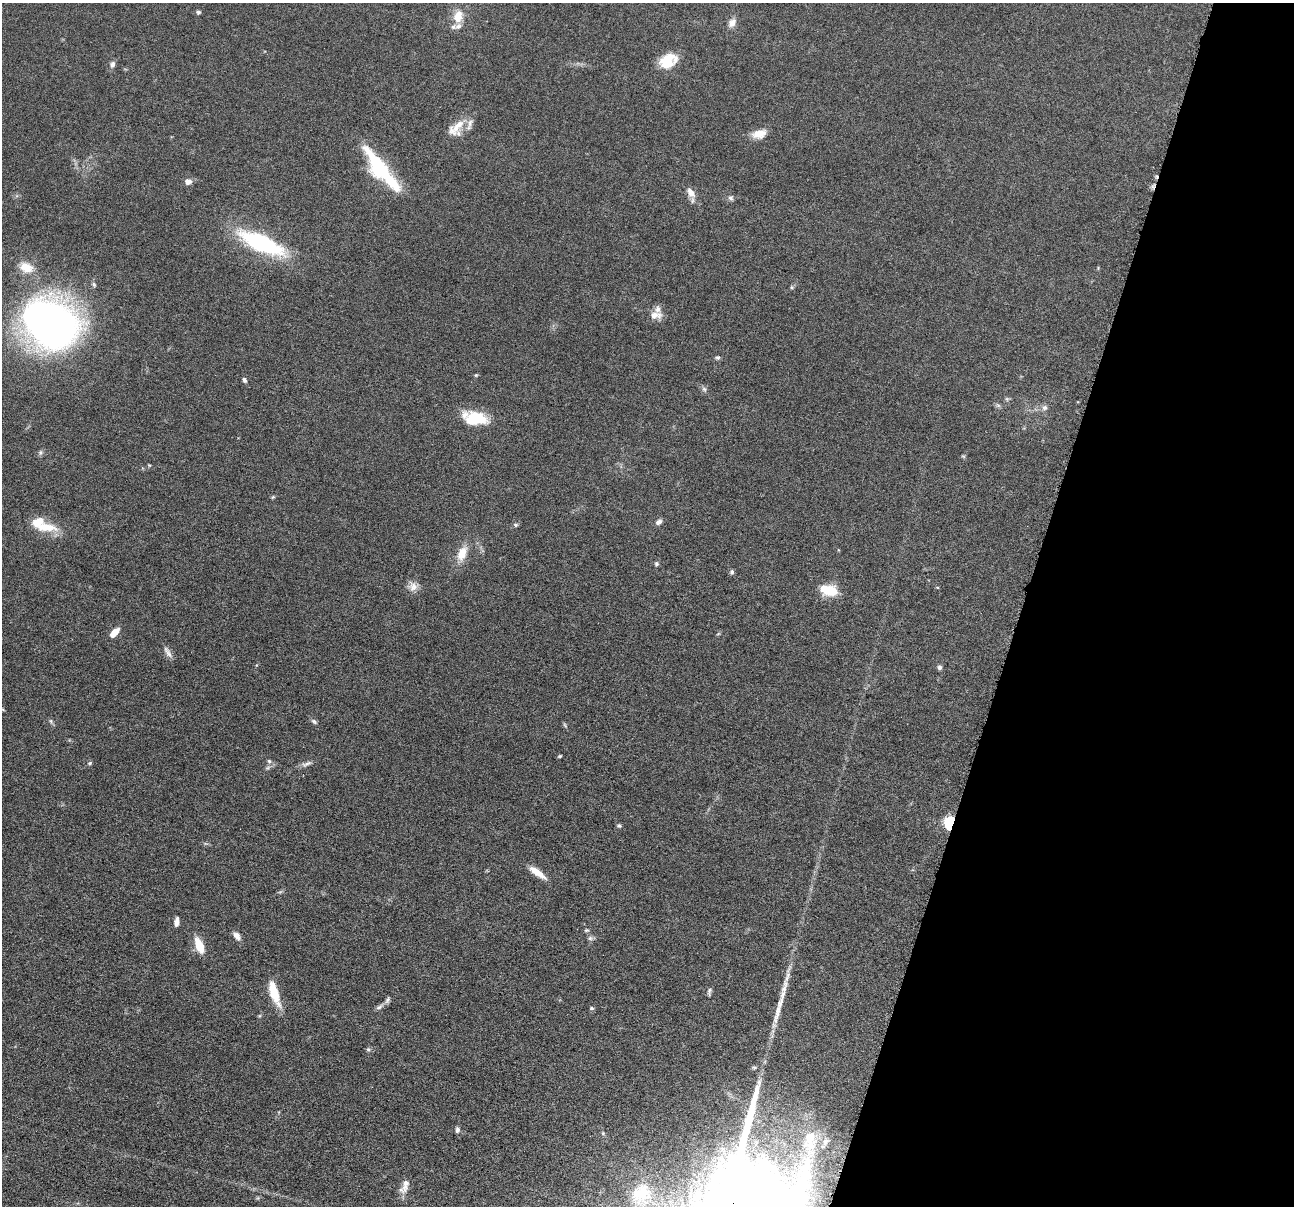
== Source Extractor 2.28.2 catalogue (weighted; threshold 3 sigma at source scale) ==
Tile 8 of 4 x 4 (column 4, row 2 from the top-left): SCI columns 3883-5174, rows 2660-3863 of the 5180 x 5196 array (HDU 1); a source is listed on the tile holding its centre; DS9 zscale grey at full resolution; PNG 1296 x 1208 px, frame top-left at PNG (2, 3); no overlay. Shown black and unused: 21% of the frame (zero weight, under 4 of 8 exposures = <1% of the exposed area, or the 3 px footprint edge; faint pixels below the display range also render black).
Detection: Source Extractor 2.28.2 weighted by HDU 2 'WHT'; one run over the whole footprint, this tile lists its part. Background 0.0365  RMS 0.0033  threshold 0.0134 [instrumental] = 3 sigma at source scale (4.09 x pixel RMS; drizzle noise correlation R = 1.36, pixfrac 0.8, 0.05/0.05 arcsec/px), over >= 5 px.
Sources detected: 75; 2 inside a brighter object's white glare — not listed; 9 inside a brighter listed object's ellipse — not listed separately; the other 64 listed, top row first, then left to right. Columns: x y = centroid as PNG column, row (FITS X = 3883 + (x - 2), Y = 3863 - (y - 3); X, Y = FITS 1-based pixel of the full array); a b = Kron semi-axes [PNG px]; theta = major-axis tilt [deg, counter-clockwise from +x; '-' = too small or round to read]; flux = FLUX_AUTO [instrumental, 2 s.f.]
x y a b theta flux
198 12 6 5 - 0.52
458 16 16 12 74 4.3
732 23 13 8 58 1.9
668 61 19 14 32 8.4
112 64 8 6 65 1.2
459 124 43 9 35 4.8
759 134 16 10 13 3.7
380 167 47 18 -54 22
188 181 8 7 - 1.6
691 192 13 8 -56 2.8
731 198 7 6 - 0.77
261 243 43 15 -25 40
26 267 18 12 -23 4.5
792 287 6 4 -90 0.41
655 315 16 9 5 2.8
50 324 51 38 -27 170
718 357 6 6 - 0.55
476 375 5 4 - 0.32
244 380 7 5 -66 0.67
704 389 8 4 -45 0.67
1045 408 8 7 - 1
475 418 27 15 -5 11
40 452 7 5 71 0.63
149 465 5 4 - 0.29
273 497 5 4 - 0.35
659 522 8 6 26 1.2
516 525 6 5 - 0.54
46 527 36 11 -8 7.5
462 553 18 10 66 4.7
656 564 6 5 - 0.55
732 572 6 6 - 0.58
413 586 13 12 - 2.3
829 590 16 10 -13 9.2
115 632 11 6 47 3.7
718 634 6 3 19 0.32
168 652 18 6 -58 1.4
939 667 6 5 - 0.73
51 721 6 4 -88 0.49
314 721 9 5 -38 0.7
565 725 7 3 -54 0.41
560 756 5 3 - 0.37
269 761 6 5 - 0.61
90 763 6 4 24 0.45
306 764 18 5 23 1.2
950 823 6 5 - 42
619 826 6 5 - 0.49
537 872 23 7 -36 3.8
177 922 10 5 82 1.7
586 930 6 4 19 0.47
237 936 11 7 -54 1.7
590 938 7 6 - 0.77
199 945 16 8 -69 6.4
709 991 11 5 83 0.75
274 993 31 10 -72 7
379 1007 12 5 30 0.99
591 1008 6 5 - 0.42
777 1013 38 7 75 5.7
368 1049 6 5 - 0.55
457 1130 7 5 83 0.89
603 1133 5 3 - 0.3
810 1137 30 21 67 12
405 1185 23 8 72 2.6
736 1193 12 3 74 1100
641 1194 36 31 57 18
Overlapping masked pixels (flux is a lower limit): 2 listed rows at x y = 950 823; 736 1193